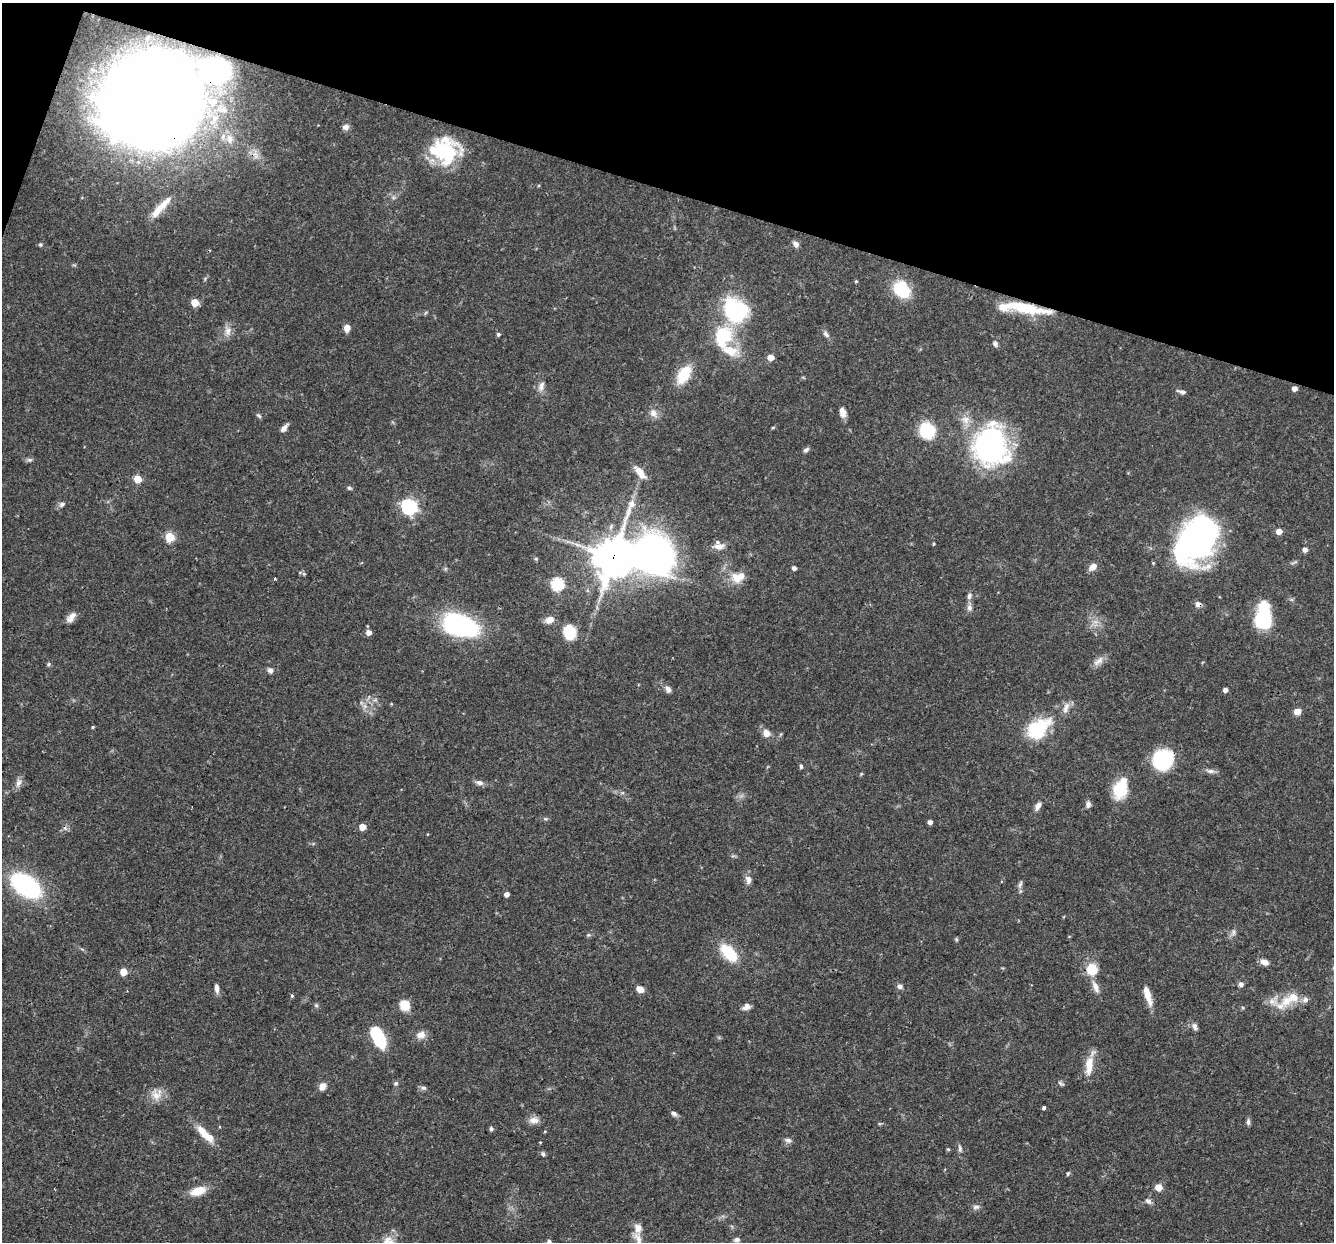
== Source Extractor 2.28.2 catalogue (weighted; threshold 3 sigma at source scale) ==
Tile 2 of 4 x 4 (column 2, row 1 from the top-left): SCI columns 1333-2664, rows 3978-5217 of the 5329 x 5346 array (HDU 1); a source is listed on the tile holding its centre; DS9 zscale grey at full resolution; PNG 1336 x 1244 px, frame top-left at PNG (2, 3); no overlay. Shown black and unused: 16% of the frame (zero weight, under 3 of 4 exposures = <1% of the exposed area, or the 3 px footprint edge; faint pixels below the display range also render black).
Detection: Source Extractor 2.28.2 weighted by HDU 2 'WHT'; one run over the whole footprint, this tile lists its part. Background 0.0579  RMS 0.0033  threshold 0.0147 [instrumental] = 3 sigma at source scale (4.5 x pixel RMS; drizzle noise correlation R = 1.50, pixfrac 1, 0.05/0.05 arcsec/px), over >= 5 px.
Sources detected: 145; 1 inside a brighter object's white glare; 1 cosmic-ray / hot-pixel residue — not listed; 10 inside a brighter listed object's ellipse — not listed separately; the other 133 listed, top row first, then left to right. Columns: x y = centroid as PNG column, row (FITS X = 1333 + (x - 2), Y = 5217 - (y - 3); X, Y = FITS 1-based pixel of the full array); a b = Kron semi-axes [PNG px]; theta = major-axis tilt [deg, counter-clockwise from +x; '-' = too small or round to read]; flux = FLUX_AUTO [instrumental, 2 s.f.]
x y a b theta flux
214 70 39 30 -10 42
152 99 68 60 -7 810
345 127 8 7 - 1.3
229 139 14 8 -72 2.7
445 150 35 30 -15 22
161 207 36 7 48 5.1
796 244 8 6 -57 1.3
40 245 5 4 - 0.47
856 281 4 4 - 0.36
901 289 18 14 -47 14
195 302 5 5 - 7.3
1025 308 51 11 -11 15
735 312 14 12 -57 50
347 328 8 7 - 2
228 331 11 8 78 2.1
498 334 4 4 - 0.65
826 334 10 6 -49 1.1
723 335 25 22 -30 15
995 344 7 6 - 0.9
771 357 5 5 - 3.6
684 374 17 10 61 11
541 386 14 7 73 1.8
1294 388 4 4 - 1.9
1182 392 12 4 -14 0.93
842 412 11 7 -75 2.1
653 413 11 10 - 2.1
259 416 8 4 -44 0.55
966 420 12 11 - 2.9
773 427 5 3 - 0.34
284 428 10 5 48 1.6
927 431 17 16 - 12
991 446 32 28 88 87
806 450 8 5 37 0.85
30 460 7 5 0 0.73
640 472 18 7 -51 3.6
138 479 5 5 - 7.3
349 488 6 4 -21 0.55
62 504 9 6 33 0.99
409 507 7 6 - 74
1279 531 5 5 - 2.5
169 537 5 5 - 15
1194 540 44 27 69 92
934 543 3 3 - 0.39
719 546 14 9 6 2.6
1305 549 5 5 - 1.5
655 555 49 42 -27 140
613 557 12 12 - 810
1093 567 9 6 38 2.6
794 568 4 4 - 1.1
304 574 5 4 - 0.43
275 578 3 3 - 0.56
736 578 16 12 -50 4.4
557 584 6 6 - 35
969 596 10 6 74 1.1
1198 604 7 6 - 1.5
969 608 10 7 -85 1.4
71 617 16 8 50 2.2
1263 617 21 12 85 32
549 620 11 8 24 2.4
460 625 33 19 -17 55
369 632 6 5 - 2
570 632 11 9 -80 13
1098 661 18 7 41 2.1
49 664 5 5 - 0.5
270 670 7 7 - 1
668 689 9 7 -63 1.3
1225 690 4 4 - 1.4
1066 708 17 7 68 2
1297 711 7 6 - 2.5
93 727 4 3 - 0.36
1038 729 31 20 36 17
766 733 12 10 -63 2.1
1162 760 19 17 43 25
801 766 6 4 82 0.54
1210 771 13 6 -8 1.3
18 783 12 7 69 1.6
480 783 10 6 -9 1.3
1120 789 24 14 71 11
1088 804 9 6 81 1
1038 806 10 6 61 1.7
930 822 4 4 - 1.4
362 827 5 5 - 4.8
748 880 10 7 -75 1.7
1020 884 10 5 65 0.84
25 885 27 14 -35 51
507 894 4 4 - 1.7
1233 932 9 4 82 0.83
588 935 6 4 43 0.47
956 939 5 4 - 0.42
728 953 17 9 -46 14
1264 962 11 7 -24 1.9
1092 969 13 11 -89 7.2
123 972 5 5 - 5.9
1241 984 6 6 - 1
900 986 7 6 - 1.3
1095 987 19 7 -68 2.4
217 988 12 5 -83 1.5
640 989 7 6 - 2.8
1148 995 24 7 -73 4.1
292 996 5 3 - 0.32
1305 1000 9 7 27 1.3
1287 1001 16 14 44 5.4
316 1005 6 4 -44 0.5
405 1005 12 10 -63 4.7
746 1007 9 7 26 1.7
1195 1027 10 6 -69 1.1
421 1035 12 10 23 2.3
378 1037 19 10 -63 19
1089 1065 25 9 84 5.4
396 1083 6 5 - 0.67
1061 1083 9 4 -32 0.66
322 1086 9 7 51 2.2
423 1088 8 6 12 0.82
156 1095 16 13 -60 3.7
1044 1108 3 3 - 1.1
674 1113 8 6 -26 0.97
534 1120 14 8 3 2.2
1248 1122 9 5 -89 0.83
491 1129 6 5 - 0.58
204 1133 23 9 -50 5.1
788 1140 9 6 -9 1.1
540 1142 4 3 - 0.22
960 1148 8 5 -81 0.82
948 1149 4 4 - 0.4
543 1154 6 5 - 0.72
1068 1173 6 4 82 0.43
1158 1187 5 5 - 5.6
198 1191 18 9 19 5.4
1148 1201 9 6 -16 1.1
976 1207 10 6 8 0.99
638 1239 27 8 -71 3.7
737 1239 7 5 6 0.97
388 1241 17 15 1 4.3
Overlapping masked pixels (flux is a lower limit): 8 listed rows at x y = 214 70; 152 99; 1025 308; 1194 540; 655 555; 613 557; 1198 604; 1162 760
Isophote crosses this tile's border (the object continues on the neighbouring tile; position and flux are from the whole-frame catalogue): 2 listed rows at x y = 638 1239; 388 1241